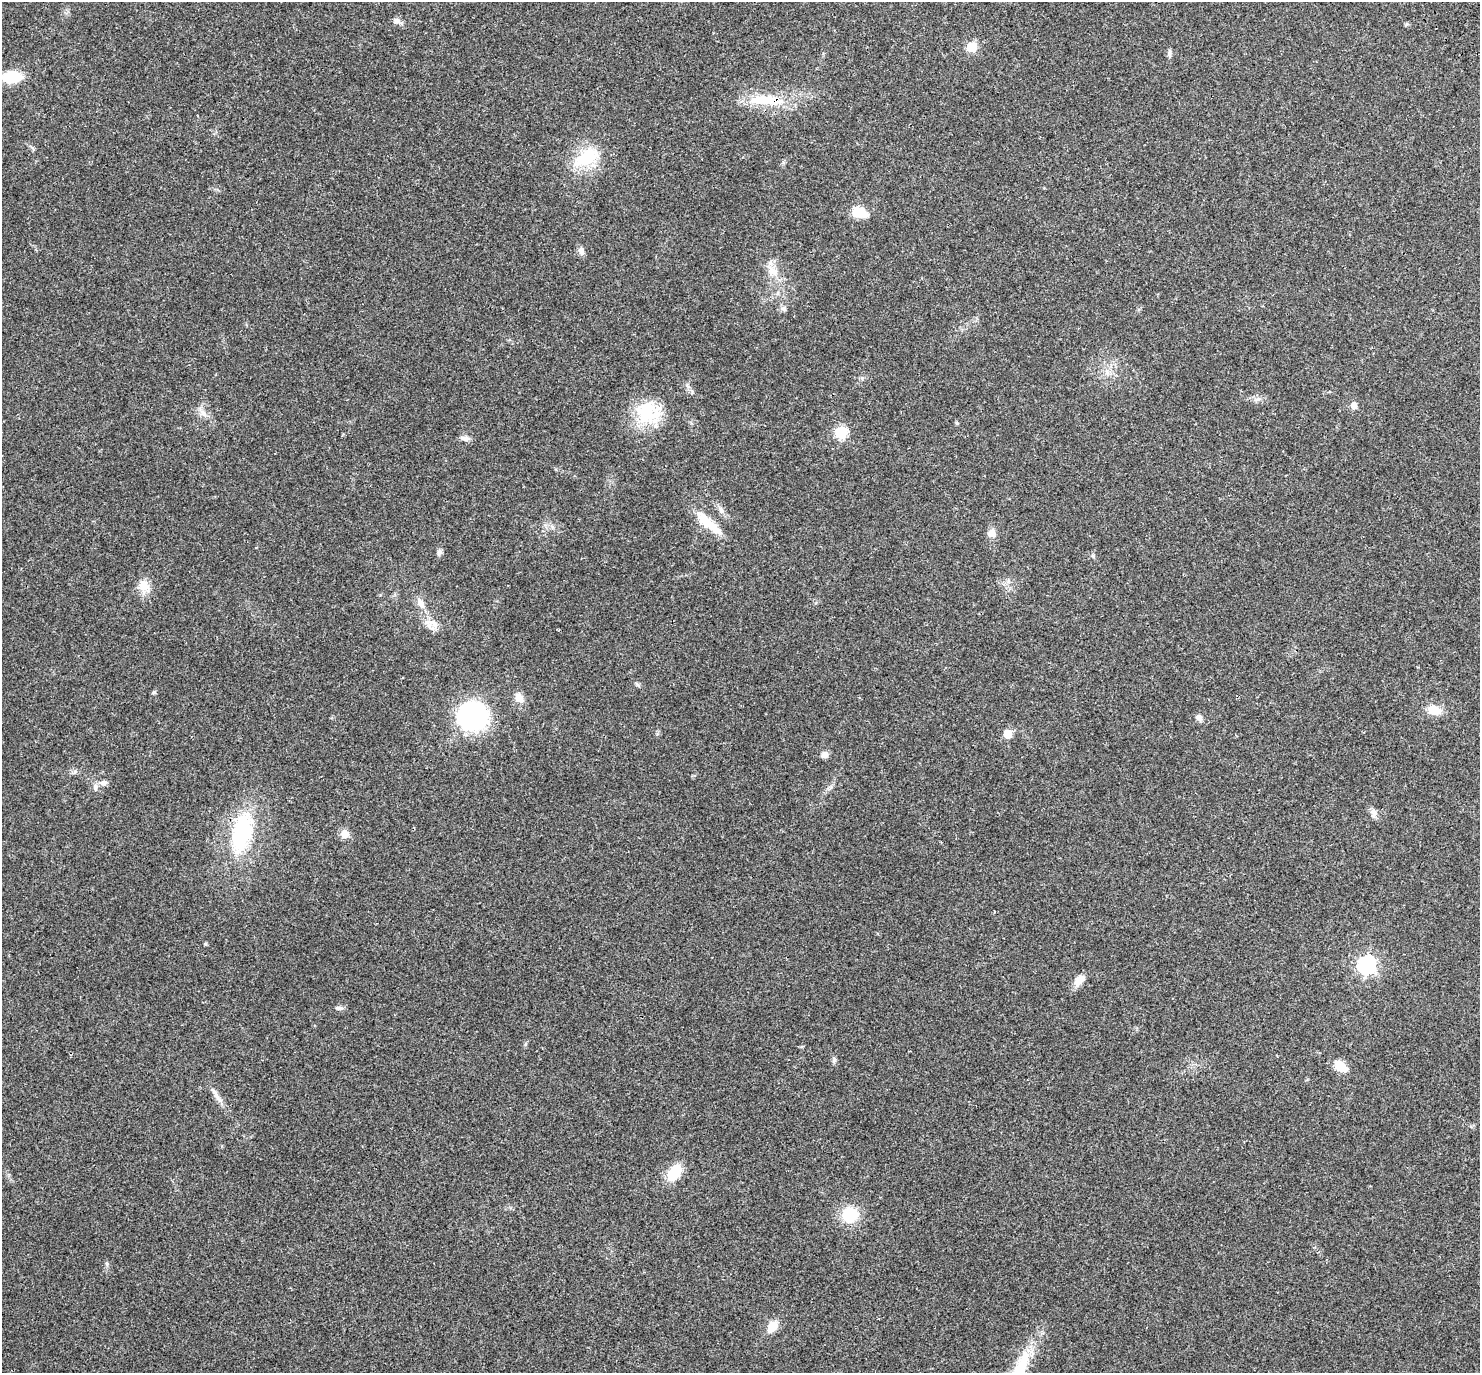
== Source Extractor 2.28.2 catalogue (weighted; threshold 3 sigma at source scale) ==
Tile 10 of 4 x 4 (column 2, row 3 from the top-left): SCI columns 1606-3083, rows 1661-3031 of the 6171 x 6121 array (HDU 1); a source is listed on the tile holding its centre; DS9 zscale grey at full resolution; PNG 1482 x 1375 px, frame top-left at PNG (2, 2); no overlay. Shown black and unused: <1% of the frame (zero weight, under 3 of 4 exposures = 9% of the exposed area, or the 3 px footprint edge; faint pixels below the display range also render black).
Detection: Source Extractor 2.28.2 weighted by HDU 2 'WHT'; one run over the whole footprint, this tile lists its part. Background 0.0369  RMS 0.0036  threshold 0.0163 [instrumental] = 3 sigma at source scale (4.5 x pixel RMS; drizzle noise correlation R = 1.50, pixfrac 1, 0.0396/0.0396 arcsec/px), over >= 5 px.
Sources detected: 50; all 50 listed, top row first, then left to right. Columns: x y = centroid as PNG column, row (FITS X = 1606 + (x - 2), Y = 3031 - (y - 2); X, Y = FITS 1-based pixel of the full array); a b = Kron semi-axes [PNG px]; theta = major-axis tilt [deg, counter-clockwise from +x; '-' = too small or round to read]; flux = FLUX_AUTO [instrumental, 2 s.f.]
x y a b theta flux
396 21 10 7 -6 1.6
971 47 6 6 - 20
1169 53 12 4 -90 0.91
12 77 17 10 2 14
765 100 50 13 -3 14
586 158 42 19 31 14
859 212 15 9 -21 8.4
581 251 10 7 -75 1.7
773 271 18 11 -32 4.2
783 308 8 7 - 1.1
1354 405 8 6 80 2
203 413 14 8 -51 2.3
647 413 32 29 6 18
957 423 5 5 - 0.39
840 432 6 6 - 32
465 438 12 6 -6 1.5
721 510 13 6 -59 1.6
709 523 39 10 -41 9.1
992 533 10 9 - 2.4
439 552 8 6 72 0.99
1093 556 7 4 -46 0.56
144 585 16 14 -55 4.3
421 603 15 8 -58 2.9
433 623 25 9 -20 4
638 685 7 4 -45 0.6
154 692 6 5 - 0.53
519 698 16 10 -61 3
1434 710 14 10 -10 5.8
473 716 23 23 - 63
1199 717 9 7 -29 1.4
1007 734 6 5 - 7.7
825 754 7 7 - 1.9
75 772 7 4 19 0.68
103 783 9 8 - 1.4
95 787 8 7 - 1.3
1373 813 11 8 89 1.7
241 833 39 19 77 34
345 834 10 10 - 2.6
205 944 5 4 - 0.38
1366 965 7 7 - 120
1079 980 14 8 46 3.8
339 1008 12 5 -7 0.96
834 1060 9 5 80 0.78
1340 1066 15 10 -39 5.4
214 1092 15 6 -50 1.9
674 1173 20 11 57 10
850 1215 19 17 21 12
107 1264 6 4 -71 0.54
772 1326 14 10 56 4.5
1021 1365 51 15 63 16
Overlapping masked pixels (flux is a lower limit): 1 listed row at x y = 765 100
Isophote crosses this tile's border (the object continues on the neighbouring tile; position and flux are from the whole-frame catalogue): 2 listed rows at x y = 12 77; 1021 1365
Unlisted compact peaks at least as high as the median listed source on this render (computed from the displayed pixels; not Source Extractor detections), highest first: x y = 862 378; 657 734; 831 787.